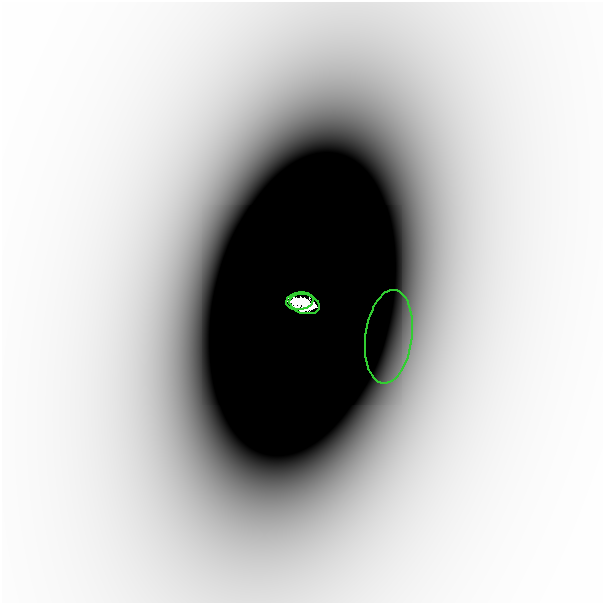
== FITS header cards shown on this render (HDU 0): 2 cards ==
NAXIS1  =                  601
NAXIS2  =                  601

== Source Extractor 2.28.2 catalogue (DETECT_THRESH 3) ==
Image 601 x 601 px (HDU 0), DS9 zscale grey, 1 PNG px = 1 image px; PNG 605 x 605 px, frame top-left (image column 1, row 601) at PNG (2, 2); each listed source drawn as its Kron ellipse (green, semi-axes under 4 px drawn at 4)
Background -4.38e-06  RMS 1.5e-06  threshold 4.47e-06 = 3 sigma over >= 5 px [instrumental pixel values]
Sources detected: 3; all 3 listed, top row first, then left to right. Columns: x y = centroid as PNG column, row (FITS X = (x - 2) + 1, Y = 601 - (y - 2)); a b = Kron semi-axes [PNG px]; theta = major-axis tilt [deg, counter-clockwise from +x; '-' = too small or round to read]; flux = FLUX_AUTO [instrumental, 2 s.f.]
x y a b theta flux
300 301 14 8 9 1.7
305 304 15 9 -15 3.2
389 337 47 23 83 0.0072